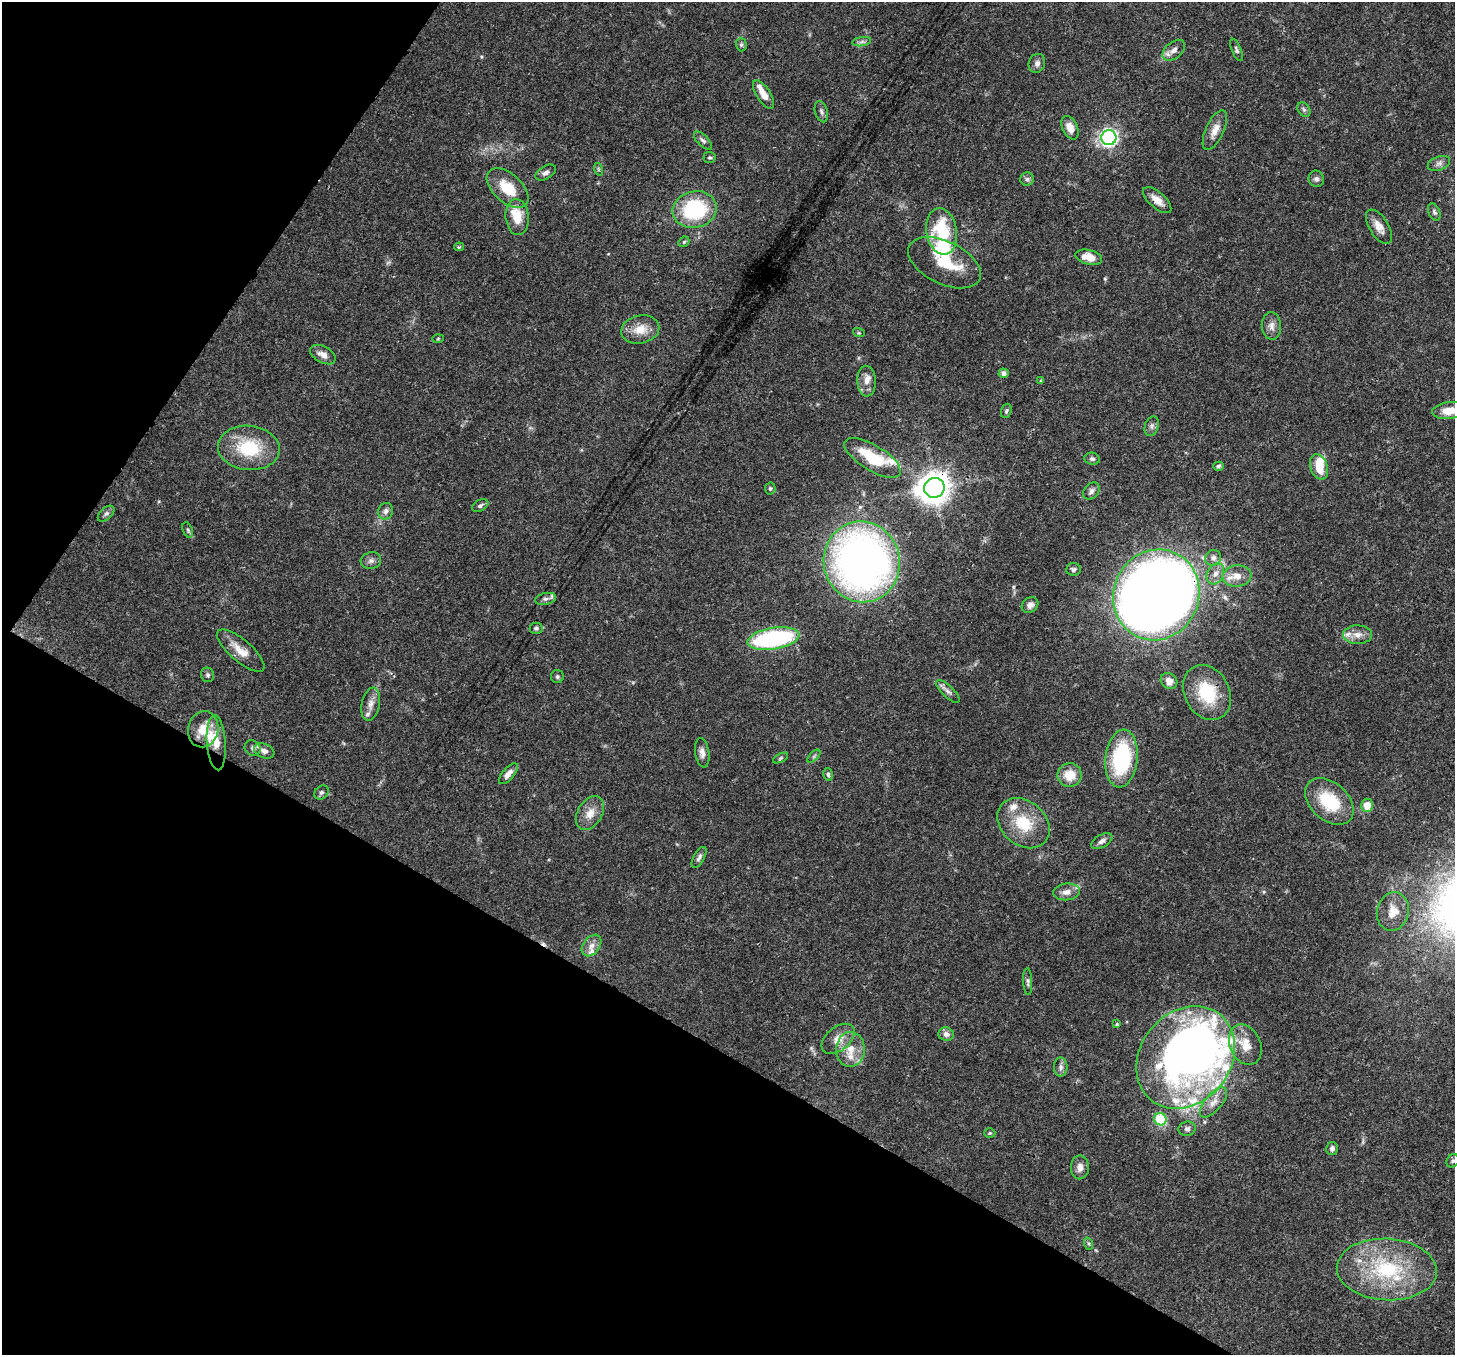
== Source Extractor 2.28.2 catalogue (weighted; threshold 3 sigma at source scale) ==
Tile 9 of 4 x 4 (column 1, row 3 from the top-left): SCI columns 78-1530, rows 1712-3064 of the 5962 x 6060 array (HDU 1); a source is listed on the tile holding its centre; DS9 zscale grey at full resolution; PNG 1457 x 1357 px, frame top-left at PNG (2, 2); each listed source drawn as its Kron ellipse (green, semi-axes under 4 px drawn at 4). Shown black and unused: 30% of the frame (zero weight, under 3 of 4 exposures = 8% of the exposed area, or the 3 px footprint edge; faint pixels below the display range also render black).
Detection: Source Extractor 2.28.2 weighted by HDU 2 'WHT'; one run over the whole footprint, this tile lists its part. Background 0.0534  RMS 0.003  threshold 0.0133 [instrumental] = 3 sigma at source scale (4.5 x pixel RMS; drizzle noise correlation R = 1.50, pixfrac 1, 0.0396/0.0396 arcsec/px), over >= 5 px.
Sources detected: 132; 1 too faint to see at this stretch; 4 inside a brighter object's white glare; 1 cosmic-ray / hot-pixel residue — neither listed nor drawn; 17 inside a brighter listed object's ellipse — not listed separately; the other 109 listed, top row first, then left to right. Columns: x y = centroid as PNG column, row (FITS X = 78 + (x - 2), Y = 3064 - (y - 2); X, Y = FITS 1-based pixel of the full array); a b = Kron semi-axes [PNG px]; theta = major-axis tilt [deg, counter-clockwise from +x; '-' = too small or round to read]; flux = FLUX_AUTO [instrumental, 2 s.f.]
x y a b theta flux
862 42 9 4 9 0.84
741 45 7 5 -89 0.6
1174 50 13 8 42 1.9
1237 50 12 4 -67 0.71
1037 63 10 8 70 1.2
764 95 16 7 -56 3.3
1304 110 8 6 -55 0.65
821 112 11 6 -73 0.97
1070 128 12 7 -64 2.7
1215 130 21 9 65 3
1109 138 7 7 - 85
703 141 12 5 -45 0.89
710 157 6 5 - 0.53
1439 163 11 7 20 1.2
598 169 6 4 -72 0.41
546 172 11 6 30 1.1
1027 179 7 6 - 0.79
1316 179 8 7 - 0.91
508 188 25 14 -42 8.6
1157 200 17 8 -41 2.8
695 210 22 18 13 25
1434 212 9 5 -66 0.73
517 217 18 11 -84 6.1
1379 227 19 9 -57 2.8
942 231 23 15 -80 17
684 242 6 4 43 0.45
459 247 5 3 - 0.51
1089 257 13 7 -14 3.9
944 263 39 21 -26 13
1271 326 14 9 -85 2
640 329 19 14 12 4.9
859 333 6 4 -17 0.35
438 339 5 3 - 0.28
323 355 14 8 -28 2
1004 373 5 4 - 1.2
867 381 15 9 -88 2.5
1041 381 4 3 - 0.49
1006 411 7 5 71 0.57
1449 411 17 8 6 4.2
1152 426 10 7 73 1.1
249 448 31 22 -6 16
872 458 32 12 -31 14
1092 459 8 6 -14 0.81
1218 466 5 4 - 0.57
1319 467 13 8 -71 4.9
770 488 6 5 - 0.52
934 488 10 9 - 440
1091 491 9 7 49 1.2
480 505 9 5 29 0.81
386 511 8 7 - 1.1
106 514 10 6 42 0.87
188 530 8 5 -69 0.62
1213 558 8 7 - 1.4
371 561 10 8 15 1.2
862 562 40 38 -77 170
1073 569 7 6 - 0.73
1215 574 11 8 62 1.8
1237 576 14 10 6 3.2
1156 595 46 42 65 400
545 599 11 6 12 1.1
1030 605 9 7 39 1.4
536 628 6 5 - 0.61
1358 635 14 9 0 2.5
773 639 26 10 10 44
241 651 30 11 -40 4.4
208 675 7 6 - 0.65
557 677 6 6 - 0.65
1169 681 9 7 -43 2.4
948 691 15 5 -45 1.3
1207 693 29 22 -62 14
371 704 17 9 77 2.4
203 729 18 15 79 6.2
216 743 27 9 -86 5.1
252 748 8 7 - 1
264 751 10 7 -20 1.6
702 753 15 7 -81 1.7
814 756 8 4 45 0.53
780 758 8 4 28 0.5
1121 759 29 16 84 29
508 774 13 6 49 2
828 774 6 5 - 0.58
1070 775 12 12 - 5.6
322 792 8 6 43 0.81
1329 801 28 18 -42 13
1367 805 6 6 - 4
590 813 18 12 59 3.6
1023 823 29 22 -41 11
1102 841 11 6 29 1.3
699 857 11 5 60 0.98
1067 892 13 8 6 2.2
1393 912 19 16 75 4.4
592 945 12 8 53 2
1028 982 13 4 -88 0.84
1117 1024 4 4 - 0.44
946 1034 8 6 -15 1.5
838 1039 19 11 40 3.7
1245 1045 21 15 -66 5.6
850 1049 17 14 89 4.9
1186 1057 55 45 51 130
1061 1067 9 7 -90 1.2
1213 1102 18 8 50 2.9
1160 1119 6 6 - 13
1187 1129 9 7 14 1
990 1133 5 5 - 0.42
1332 1148 6 6 - 1.1
1453 1161 7 5 52 0.64
1080 1167 12 9 88 2
1089 1244 6 4 -72 0.47
1387 1269 50 31 -3 30
Overlapping masked pixels (flux is a lower limit): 5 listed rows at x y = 1157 200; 934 488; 1156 595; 1207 693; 1186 1057
Isophote crosses this tile's border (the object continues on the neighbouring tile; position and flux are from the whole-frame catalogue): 1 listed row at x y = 1449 411